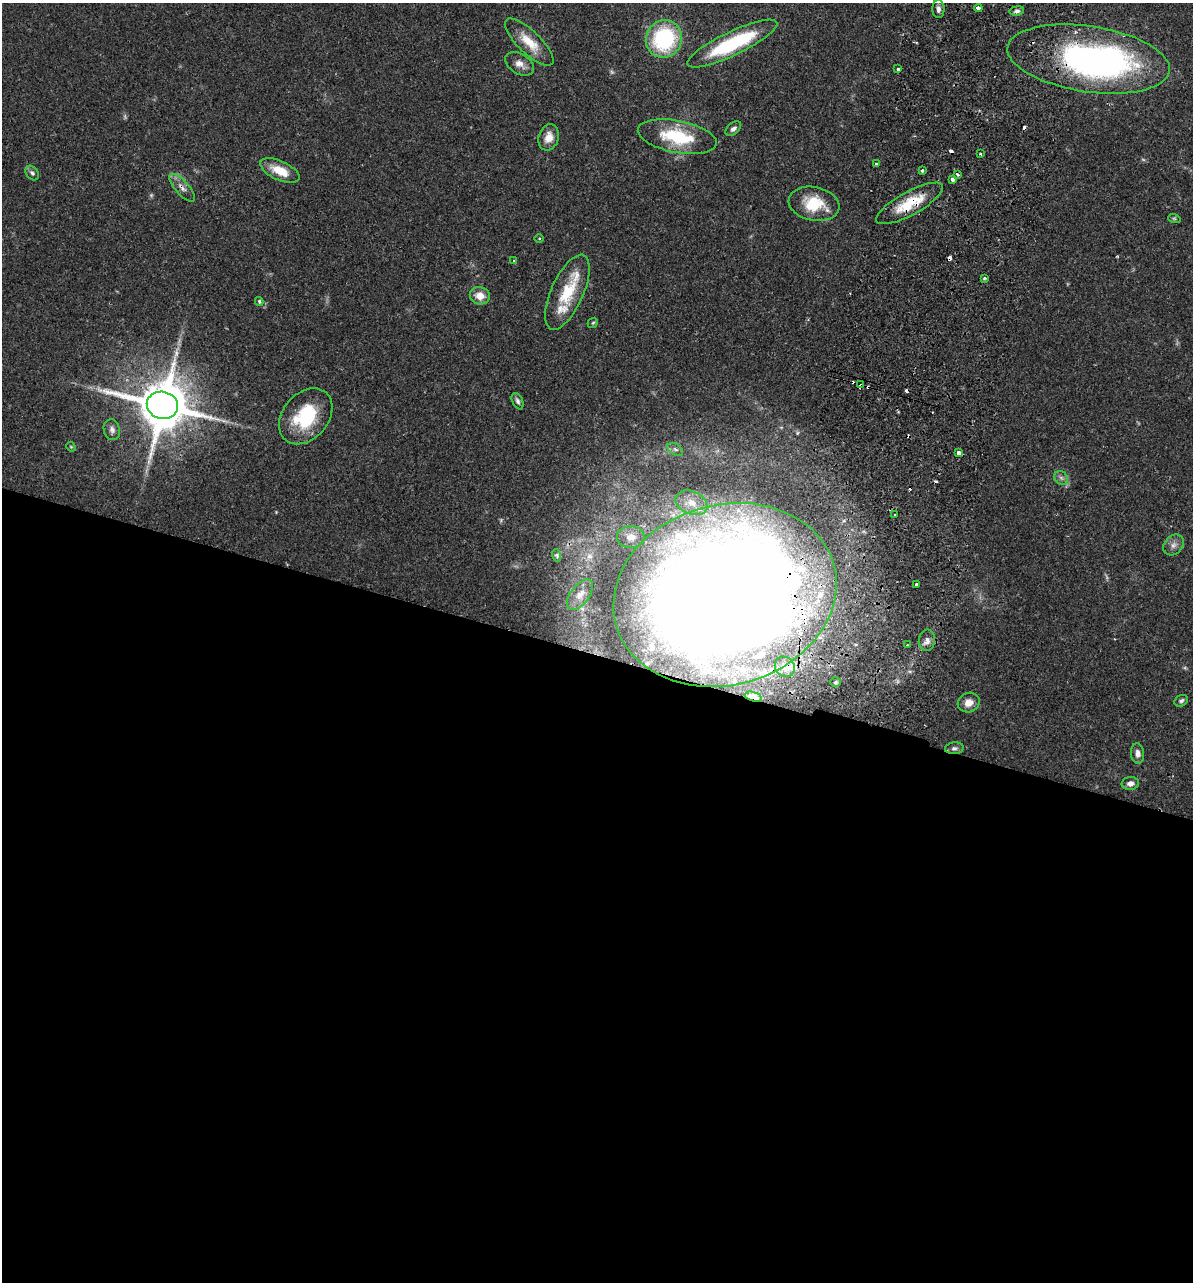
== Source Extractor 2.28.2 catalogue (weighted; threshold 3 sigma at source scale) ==
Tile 14 of 4 x 4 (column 2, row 4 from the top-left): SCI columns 1373-2563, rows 23-1302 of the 5251 x 5158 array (HDU 1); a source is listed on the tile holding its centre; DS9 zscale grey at full resolution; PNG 1195 x 1284 px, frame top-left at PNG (2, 3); each listed source drawn as its Kron ellipse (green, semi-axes under 4 px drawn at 4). Shown black and unused: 49% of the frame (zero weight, under 2 of 3 exposures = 3% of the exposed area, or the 3 px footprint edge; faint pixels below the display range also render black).
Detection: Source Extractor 2.28.2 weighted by HDU 2 'WHT'; one run over the whole footprint, this tile lists its part. Background 0.0649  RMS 0.005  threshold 0.0226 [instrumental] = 3 sigma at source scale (4.5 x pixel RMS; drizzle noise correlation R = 1.50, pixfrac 1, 0.05/0.05 arcsec/px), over >= 5 px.
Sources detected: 80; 6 too faint to see at this stretch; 1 inside a brighter object's white glare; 10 cosmic-ray / hot-pixel residue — neither listed nor drawn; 6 inside a brighter listed object's ellipse — not listed separately; the other 57 listed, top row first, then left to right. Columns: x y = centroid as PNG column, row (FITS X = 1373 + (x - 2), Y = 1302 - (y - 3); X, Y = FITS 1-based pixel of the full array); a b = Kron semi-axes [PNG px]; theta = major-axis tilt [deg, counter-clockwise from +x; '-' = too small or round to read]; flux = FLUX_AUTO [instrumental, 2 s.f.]
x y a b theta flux
978 8 4 3 - 2.9
938 9 9 6 -89 1.9
1017 11 7 4 7 1.4
664 39 19 18 - 49
529 42 32 11 -44 12
732 44 49 12 25 40
1088 59 82 33 -8 200
520 64 15 10 -32 4.2
898 69 3 3 - 2.5
733 129 9 5 40 1.8
549 137 13 10 72 6
677 137 40 16 -11 29
980 154 3 2 - 0.78
876 164 3 3 - 0.59
280 171 21 9 -24 10
923 171 3 3 - 5.2
32 173 8 5 -51 1.2
958 174 3 3 - 1.9
953 179 4 3 - 14
182 188 17 7 -49 3.5
910 203 37 11 29 18
814 204 26 16 -12 17
1174 218 6 4 -19 0.66
539 239 5 3 - 0.44
513 261 3 3 - 1.6
985 278 3 3 - 0.87
567 292 40 16 66 20
480 296 10 8 -15 5.8
259 301 4 3 - 0.87
593 323 6 4 43 0.65
860 385 4 3 - 23
518 401 9 5 -65 1.5
162 405 16 13 -13 3100
306 416 31 23 49 30
112 430 10 8 -75 2.3
71 447 5 4 - 0.51
675 449 8 5 -30 1.4
958 453 3 3 - 11
1061 478 7 6 - 1.5
691 503 17 11 -24 6.9
895 515 2 2 - 0.5
631 537 14 11 -1 5.8
1173 545 11 9 45 2.9
556 555 6 4 -72 0.72
916 584 3 3 - 1.6
580 595 17 9 53 4.4
725 595 113 90 16 1500
927 640 11 8 83 2.8
907 645 3 2 - 0.48
785 667 11 9 -51 4.1
836 682 5 5 - 0.84
753 697 9 4 -16 2.3
1181 701 7 5 29 1.2
969 703 11 9 19 4.6
954 748 9 6 7 1.5
1137 753 10 6 -85 2.6
1130 783 8 6 5 2.7
Overlapping masked pixels (flux is a lower limit): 8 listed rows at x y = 1088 59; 182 188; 910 203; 860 385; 162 405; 725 595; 785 667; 753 697